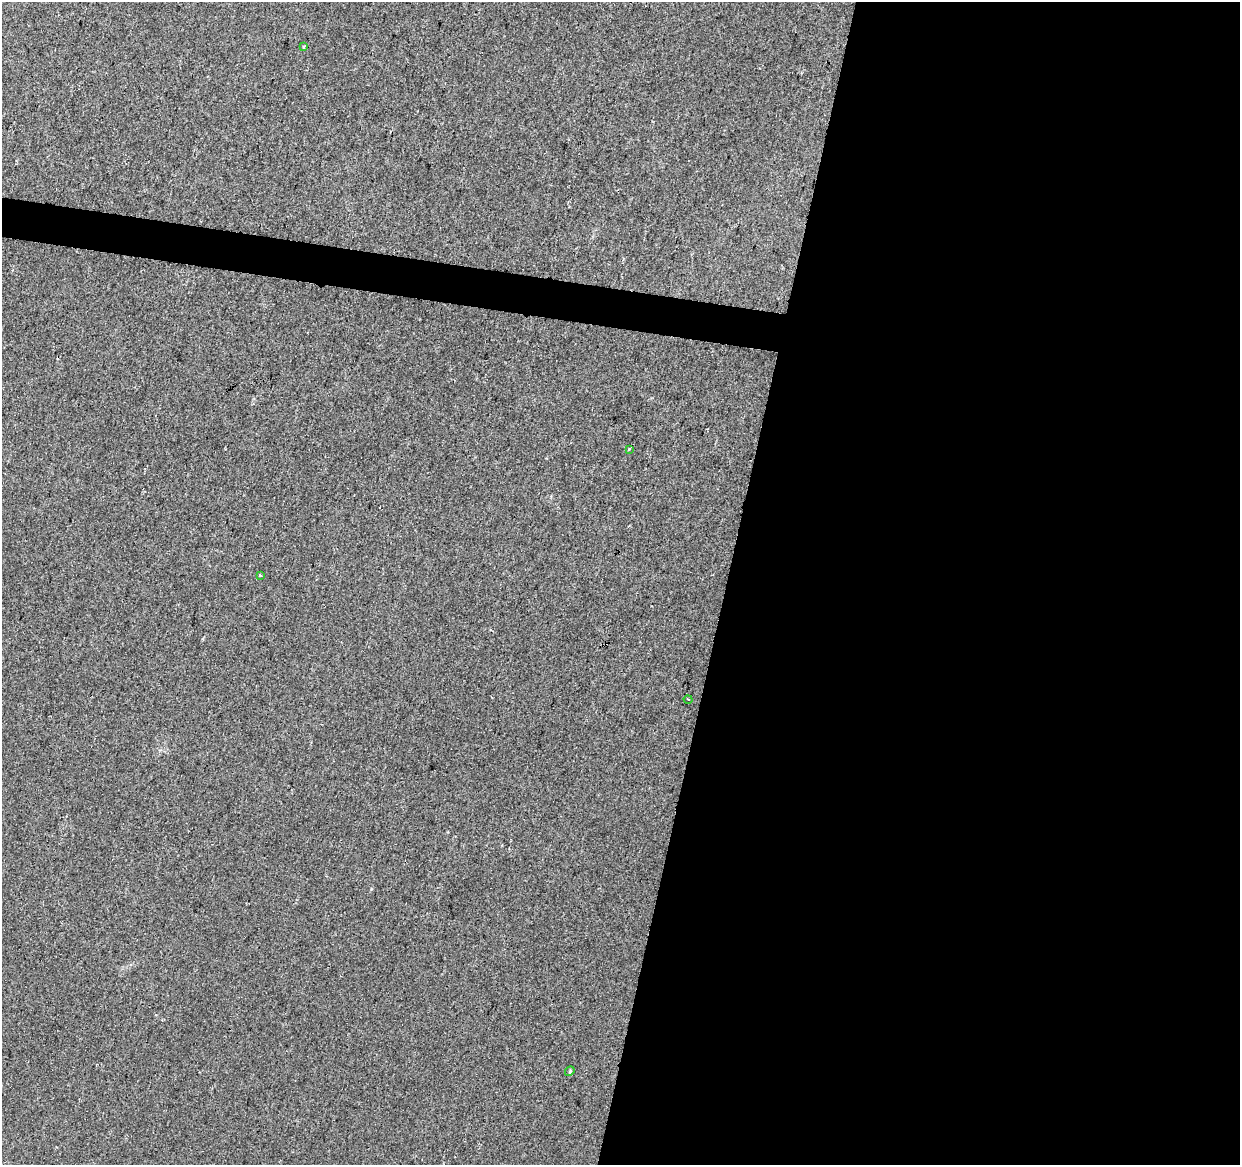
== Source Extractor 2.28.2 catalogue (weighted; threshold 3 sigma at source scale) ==
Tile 12 of 4 x 4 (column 4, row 3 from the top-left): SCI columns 3724-4961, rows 1449-2611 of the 4961 x 5162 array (HDU 1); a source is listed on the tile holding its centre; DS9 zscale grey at full resolution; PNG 1242 x 1167 px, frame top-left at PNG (2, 2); each listed source drawn as its Kron ellipse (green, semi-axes under 4 px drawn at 4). Shown black and unused: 44% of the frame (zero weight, under 2 of 3 exposures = <1% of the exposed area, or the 3 px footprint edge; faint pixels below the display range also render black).
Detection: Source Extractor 2.28.2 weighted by HDU 2 'WHT'; one run over the whole footprint, this tile lists its part. Background 0.028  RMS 0.0057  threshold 0.0257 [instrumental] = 3 sigma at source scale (4.5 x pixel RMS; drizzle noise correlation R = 1.50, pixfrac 1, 0.0396/0.0396 arcsec/px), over >= 5 px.
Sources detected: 5; all 5 listed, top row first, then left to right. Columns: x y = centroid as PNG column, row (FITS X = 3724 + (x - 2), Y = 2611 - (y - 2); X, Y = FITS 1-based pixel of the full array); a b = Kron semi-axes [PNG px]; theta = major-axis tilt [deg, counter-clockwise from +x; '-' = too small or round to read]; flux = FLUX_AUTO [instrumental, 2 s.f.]
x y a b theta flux
304 47 4 3 - 0.8
629 449 3 3 - 0.83
260 575 3 3 - 1.1
688 699 4 2 - 1.5
570 1071 5 4 - 0.61